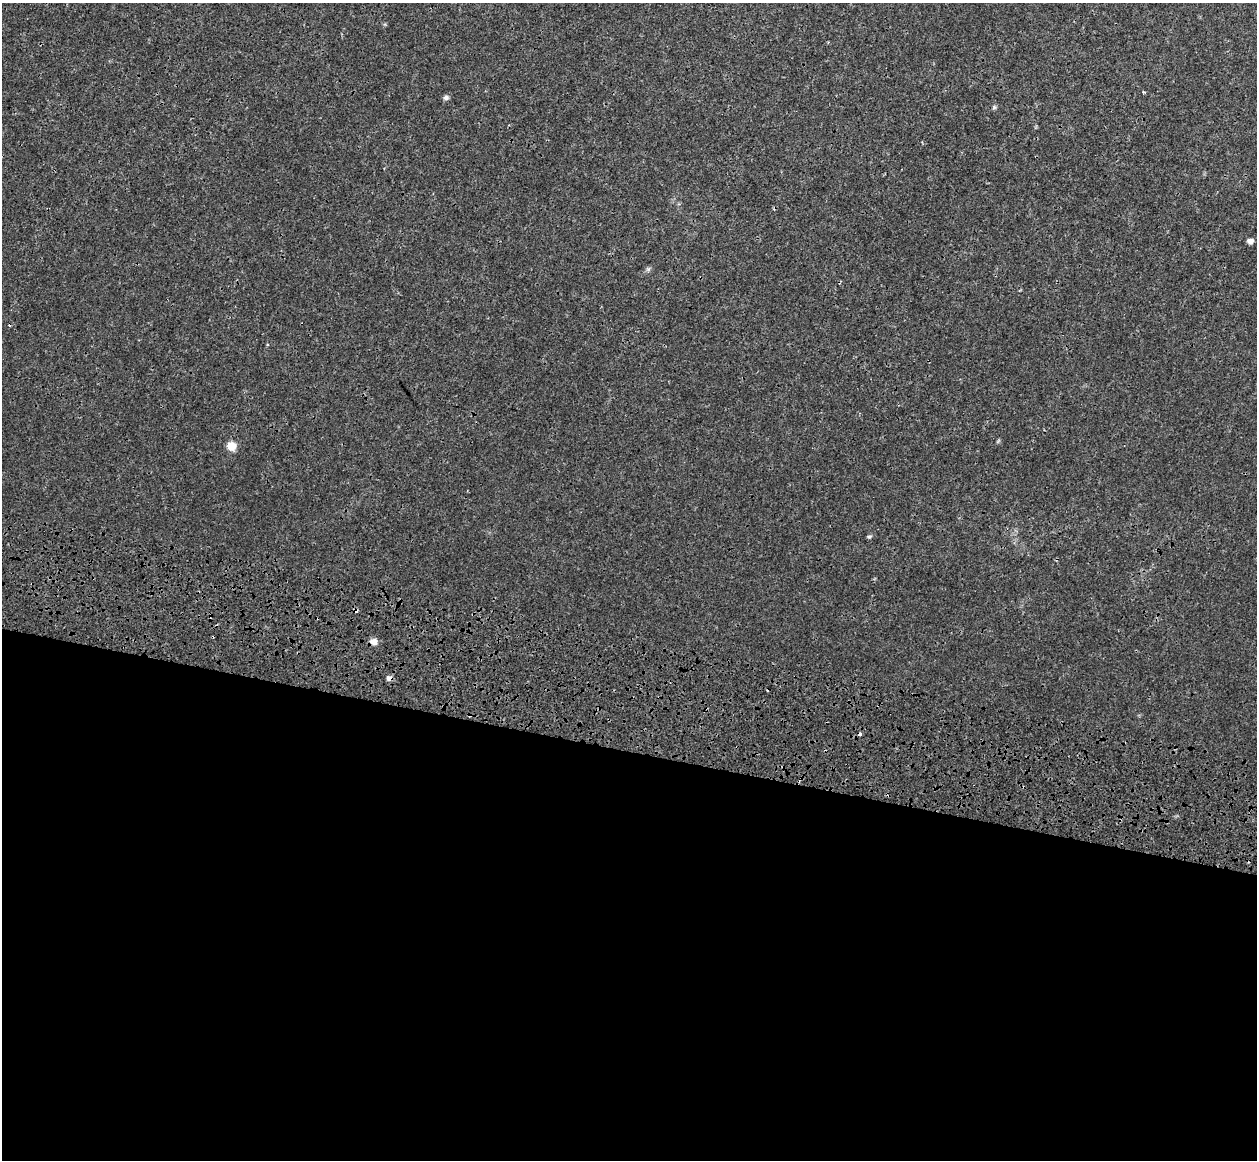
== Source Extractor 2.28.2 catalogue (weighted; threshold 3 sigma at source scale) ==
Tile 14 of 4 x 4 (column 2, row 4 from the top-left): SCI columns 1401-2655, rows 615-1772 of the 5358 x 5763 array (HDU 1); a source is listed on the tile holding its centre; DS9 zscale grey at full resolution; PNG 1259 x 1162 px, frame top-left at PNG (2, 3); no overlay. Shown black and unused: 36% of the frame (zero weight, under 3 of 4 exposures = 17% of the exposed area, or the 3 px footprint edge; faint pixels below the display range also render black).
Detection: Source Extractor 2.28.2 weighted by HDU 2 'WHT'; one run over the whole footprint, this tile lists its part. Background 3.37e-04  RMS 0.0013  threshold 0.00577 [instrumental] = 3 sigma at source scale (4.5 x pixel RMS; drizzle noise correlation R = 1.50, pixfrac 1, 0.0396/0.0396 arcsec/px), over >= 5 px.
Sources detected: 17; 5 cosmic-ray / hot-pixel residue — not listed; the other 12 listed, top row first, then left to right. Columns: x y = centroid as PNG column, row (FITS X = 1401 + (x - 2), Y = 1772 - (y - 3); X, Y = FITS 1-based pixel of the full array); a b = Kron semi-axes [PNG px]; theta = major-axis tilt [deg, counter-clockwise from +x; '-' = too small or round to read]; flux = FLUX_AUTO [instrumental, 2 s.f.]
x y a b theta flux
1143 92 4 3 - 0.15
446 98 8 6 16 0.34
994 107 6 5 - 0.21
1250 241 6 5 - 0.49
648 269 7 5 -45 0.24
267 345 3 3 - 0.13
998 441 8 3 58 0.15
231 446 10 9 - 1.4
869 536 6 5 - 0.21
373 642 8 8 - 0.78
389 678 7 6 - 0.43
469 715 4 3 - 0.14
Overlapping masked pixels (flux is a lower limit): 3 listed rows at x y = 373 642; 389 678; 469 715